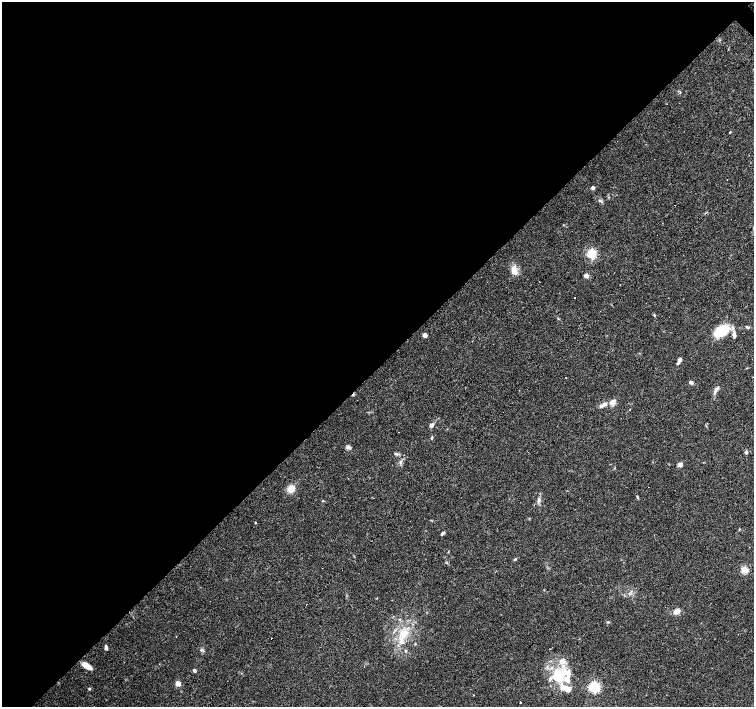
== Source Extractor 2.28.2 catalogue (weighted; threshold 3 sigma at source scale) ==
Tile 5 of 4 x 4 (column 1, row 2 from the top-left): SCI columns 1-1504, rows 2977-4386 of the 6019 x 6019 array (HDU 1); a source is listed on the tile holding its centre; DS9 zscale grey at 2 x 2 block average (1 PNG px = mean of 2 x 2 image px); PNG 756 x 709 px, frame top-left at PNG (2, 2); no overlay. Shown black and unused: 52% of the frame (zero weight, under 3 of 4 exposures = <1% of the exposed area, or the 3 px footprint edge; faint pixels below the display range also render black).
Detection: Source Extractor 2.28.2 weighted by HDU 2 'WHT'; one run over the whole footprint, this tile lists its part. Background 0.0444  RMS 0.0047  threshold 0.021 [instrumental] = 3 sigma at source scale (4.5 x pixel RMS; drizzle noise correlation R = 1.50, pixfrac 1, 0.0396/0.0396 arcsec/px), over >= 5 px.
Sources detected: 68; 4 cosmic-ray / hot-pixel residue — not listed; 13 inside a brighter listed object's ellipse — not listed separately; the other 51 listed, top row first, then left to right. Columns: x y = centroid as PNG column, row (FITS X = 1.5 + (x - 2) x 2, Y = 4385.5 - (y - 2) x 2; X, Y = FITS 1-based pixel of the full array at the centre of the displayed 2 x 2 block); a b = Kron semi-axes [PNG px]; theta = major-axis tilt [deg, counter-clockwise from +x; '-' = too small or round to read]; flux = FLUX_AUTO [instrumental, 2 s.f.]
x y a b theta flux
730 132 3 2 - 0.75
593 188 3 2 - 4.9
599 201 6 2 -18 1.4
592 254 4 3 - 87
514 271 12 6 -80 8.8
586 276 3 3 - 6.9
539 281 2 2 - 0.64
575 298 2 2 - 2.1
654 315 4 2 - 0.89
747 327 5 3 - 1.2
720 332 13 8 34 38
734 334 5 4 - 3.2
425 335 3 3 - 8.7
680 360 6 3 67 4.4
566 377 2 2 - 5.6
691 382 5 4 - 2.5
715 391 6 3 87 2.4
612 402 10 5 52 5.6
604 404 6 5 - 3.8
630 410 2 2 - 0.65
432 425 6 4 50 3.5
432 438 4 3 - 1.3
348 447 7 4 -19 2.8
746 452 3 3 - 3.3
395 454 4 2 - 1.2
400 462 5 3 - 1.8
680 465 6 5 - 3.1
291 489 7 6 - 11
637 497 5 2 - 1.1
539 500 5 4 - 2.6
323 501 3 3 - 0.75
255 523 3 2 - 0.57
443 533 6 2 42 2
515 559 4 3 - 1.1
744 570 7 6 - 7.7
630 593 3 3 - 1.4
677 611 6 5 - 6.2
608 622 3 3 - 1.1
403 633 11 10 - 15
272 638 2 2 - 1.7
415 644 3 2 - 0.67
106 647 5 3 - 2.7
201 650 4 2 - 1.1
87 666 11 6 -34 8.2
364 667 2 2 - 0.6
194 670 4 3 - 2.3
558 673 19 10 -60 31
178 684 3 3 - 17
594 687 4 4 - 140
89 689 4 3 - 1
521 702 2 2 - 6.9